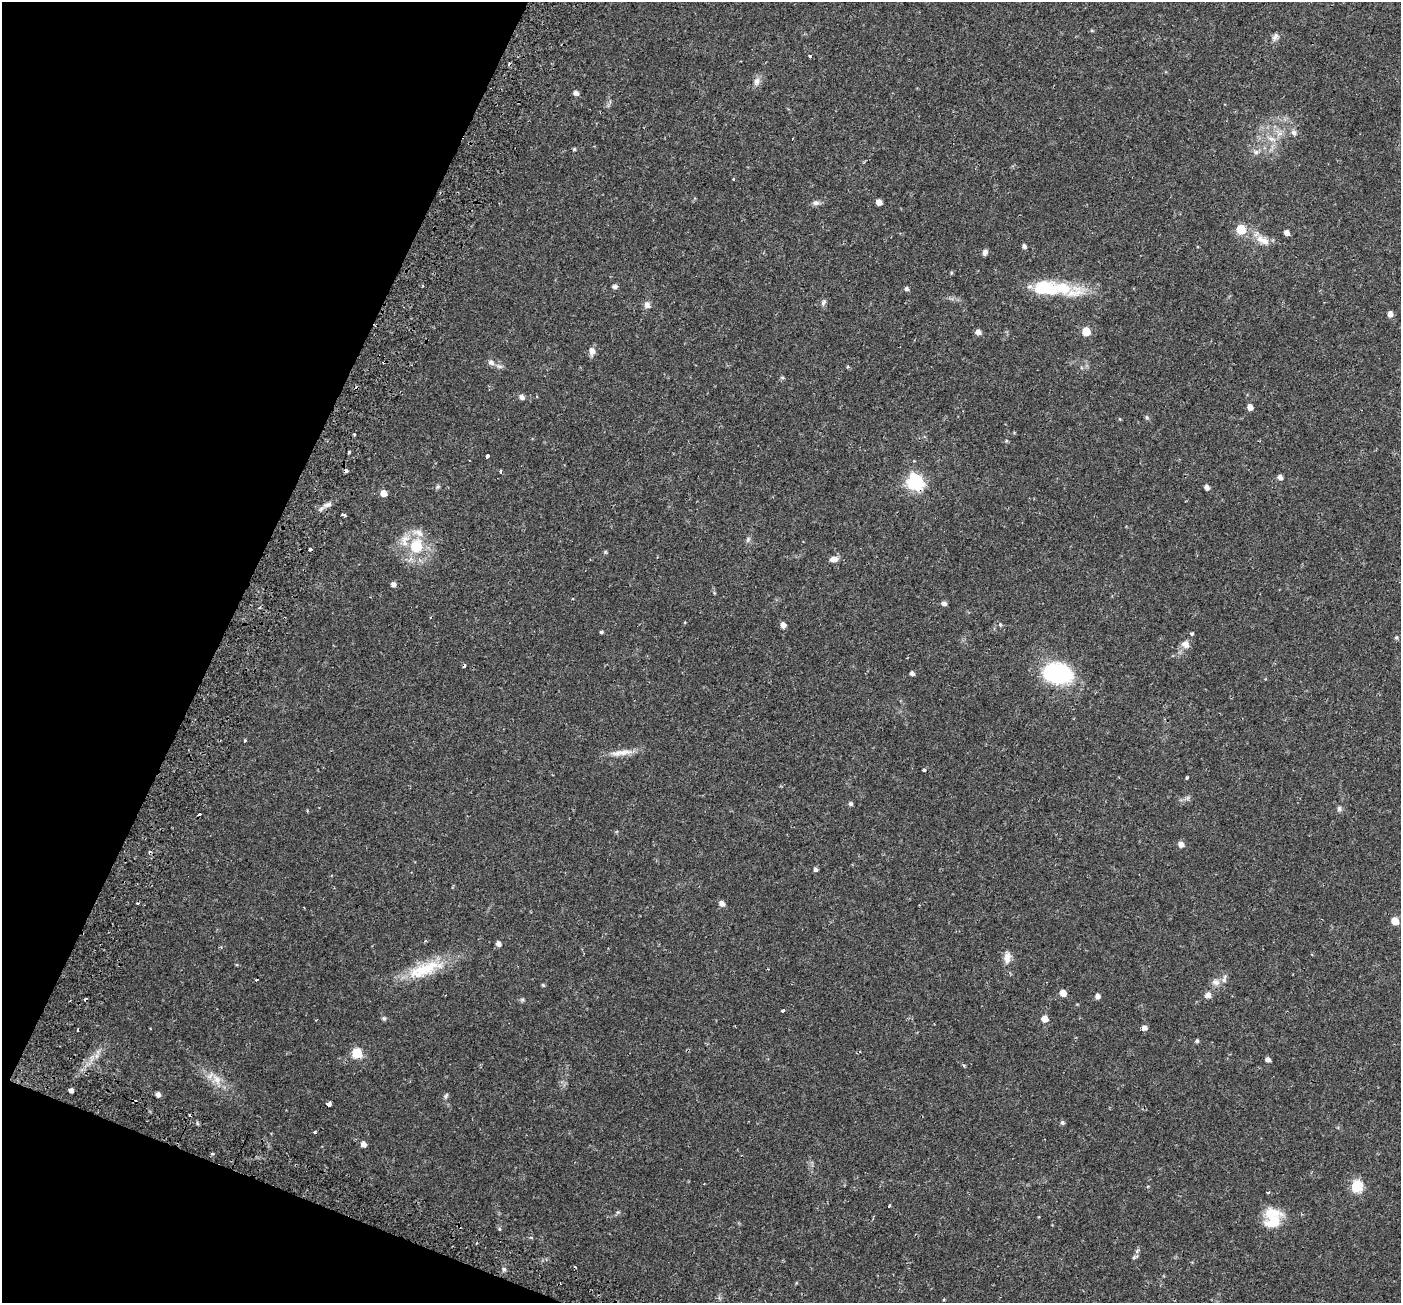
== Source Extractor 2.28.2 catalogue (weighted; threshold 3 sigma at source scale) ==
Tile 9 of 4 x 4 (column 1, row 3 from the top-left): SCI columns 71-1469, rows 1596-2896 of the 5743 x 5856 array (HDU 1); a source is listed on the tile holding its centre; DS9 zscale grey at full resolution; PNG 1403 x 1305 px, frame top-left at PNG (2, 2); no overlay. Shown black and unused: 19% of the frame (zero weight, under 2 of 3 exposures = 5% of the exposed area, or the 3 px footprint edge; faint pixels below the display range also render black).
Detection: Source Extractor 2.28.2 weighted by HDU 2 'WHT'; one run over the whole footprint, this tile lists its part. Background 0.0345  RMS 0.0037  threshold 0.0165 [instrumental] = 3 sigma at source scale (4.5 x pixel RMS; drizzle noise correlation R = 1.50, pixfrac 1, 0.0396/0.0396 arcsec/px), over >= 5 px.
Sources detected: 125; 14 cosmic-ray / hot-pixel residue — not listed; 4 inside a brighter listed object's ellipse — not listed separately; the other 107 listed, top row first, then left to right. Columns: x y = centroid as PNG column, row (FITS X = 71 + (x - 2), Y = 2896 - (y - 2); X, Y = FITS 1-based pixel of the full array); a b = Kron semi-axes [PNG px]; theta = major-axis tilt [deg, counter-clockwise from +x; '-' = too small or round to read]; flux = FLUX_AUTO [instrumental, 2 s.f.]
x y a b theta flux
1275 37 11 7 54 1.3
810 56 4 3 - 0.69
757 81 12 8 77 1.8
576 93 6 5 - 1.4
1294 133 8 7 - 1.1
1272 139 13 6 -16 2
574 149 4 4 - 0.43
1256 152 8 6 -14 1.1
733 179 3 3 - 0.61
879 202 5 4 - 2.6
816 203 10 7 5 1.2
1241 230 6 5 - 15
1287 233 5 4 - 1.8
1263 240 21 10 -29 4.4
1024 246 5 4 - 0.96
985 252 7 5 72 1.1
951 273 5 3 - 0.4
615 286 5 5 - 1.2
1063 288 53 16 -13 16
906 289 5 5 - 0.8
823 303 10 5 65 0.84
647 305 9 8 - 1.4
1390 314 6 6 - 1.4
1086 331 6 5 - 8.7
978 332 5 5 - 1.9
592 351 9 7 88 1.9
491 362 9 7 -25 1.4
782 377 6 4 -1 0.45
522 397 5 5 - 1.4
1250 407 5 5 - 2.3
1147 417 7 5 -69 0.57
1120 419 5 3 - 0.25
354 434 4 3 - 0.44
1006 441 5 3 - 0.38
349 452 3 3 - 0.46
487 456 4 3 - 7
500 471 4 3 - 0.59
1280 477 5 5 - 1.4
915 482 7 7 - 79
438 487 7 5 21 0.63
1207 487 5 4 - 1.6
383 493 5 5 - 3.4
327 505 12 6 13 1.5
343 515 5 3 - 1.1
418 533 18 9 -20 3.2
405 539 16 9 2 3.3
748 539 9 5 64 0.74
416 546 13 12 - 11
605 552 5 4 - 0.42
834 559 10 7 0 1.9
393 584 5 5 - 1.5
944 603 5 5 - 1.2
783 625 6 5 - 1.7
1000 625 6 5 - 0.54
601 632 4 4 - 0.48
1192 634 3 3 - 1.2
1396 638 5 4 - 0.47
1185 644 11 10 - 2.1
912 673 5 4 - 0.95
1057 673 29 19 -9 34
245 740 3 3 - 0.51
623 752 27 8 5 3.8
924 770 3 3 - 1.3
1187 777 4 3 - 0.4
1188 798 7 4 71 0.61
851 804 5 5 - 0.7
1339 809 7 6 - 0.83
1181 844 6 5 - 2.2
815 869 5 5 - 0.75
722 903 6 5 - 1.7
1395 921 6 5 - 5.1
498 944 5 5 - 1.6
1007 957 17 9 86 2.5
425 969 53 17 20 15
1215 982 12 8 -12 1.7
543 985 4 4 - 0.44
1063 993 5 5 - 3.7
1208 995 6 6 - 2
1097 996 5 4 - 1.5
783 1011 4 3 - 0.4
384 1018 6 6 - 0.62
1044 1019 5 5 - 3.6
1144 1028 6 5 - 1.4
1197 1041 5 4 - 0.6
357 1053 6 5 - 22
96 1056 7 5 90 1
1268 1060 5 5 - 1.3
964 1066 4 4 - 0.42
217 1079 18 9 -60 4.1
71 1090 4 4 - 1.5
158 1094 5 4 - 1.6
446 1096 8 4 63 0.62
329 1104 4 4 - 10
1062 1122 5 5 - 0.74
315 1132 3 3 - 0.54
364 1144 5 5 - 2.2
212 1154 3 3 - 0.96
704 1183 3 2 - 0.26
1148 1186 4 3 - 0.33
1357 1186 6 6 - 30
1268 1192 4 3 - 0.57
889 1206 3 3 - 0.76
1272 1213 28 15 -4 7
499 1229 5 4 - 0.43
531 1237 5 3 - 0.37
1137 1251 6 5 - 0.67
504 1269 6 5 - 0.63
Overlapping masked pixels (flux is a lower limit): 1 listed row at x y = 915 482